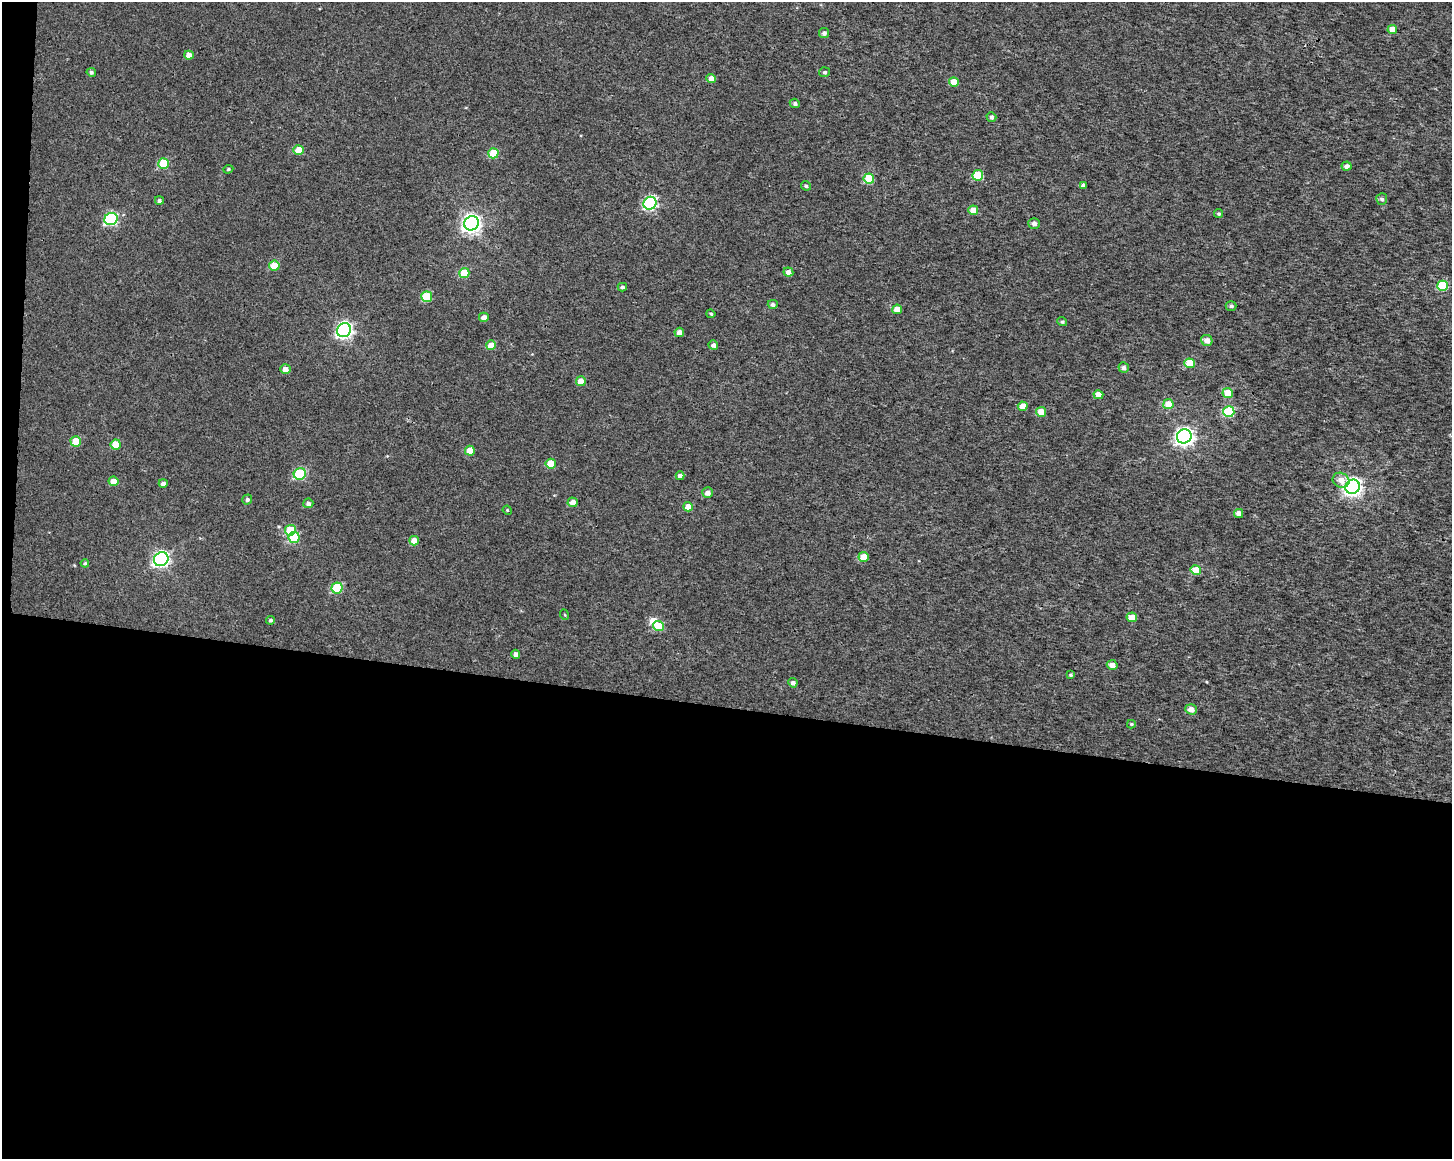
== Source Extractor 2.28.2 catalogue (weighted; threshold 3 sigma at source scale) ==
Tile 10 of 3 x 4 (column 1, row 4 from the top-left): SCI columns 285-1734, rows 7-1163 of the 4868 x 4642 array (HDU 1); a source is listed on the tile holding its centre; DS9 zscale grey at full resolution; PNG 1454 x 1161 px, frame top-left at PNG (2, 2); each listed source drawn as its Kron ellipse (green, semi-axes under 4 px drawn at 4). Shown black and unused: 40% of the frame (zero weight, under 3 of 4 exposures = <1% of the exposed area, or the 3 px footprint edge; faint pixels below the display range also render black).
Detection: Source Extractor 2.28.2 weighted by HDU 2 'WHT'; one run over the whole footprint, this tile lists its part. Background 9.45e-04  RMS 0.0025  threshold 0.0111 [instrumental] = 3 sigma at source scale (4.5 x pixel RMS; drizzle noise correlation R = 1.50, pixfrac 1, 0.0396/0.0396 arcsec/px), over >= 5 px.
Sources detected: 90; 1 inside a brighter object's white glare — neither listed nor drawn; the other 89 listed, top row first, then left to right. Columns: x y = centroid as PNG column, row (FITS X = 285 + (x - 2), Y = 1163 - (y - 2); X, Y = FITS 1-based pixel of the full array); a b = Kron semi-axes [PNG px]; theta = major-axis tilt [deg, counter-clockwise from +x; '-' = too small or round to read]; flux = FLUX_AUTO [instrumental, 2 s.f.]
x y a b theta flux
1392 29 5 4 - 3.3
824 33 5 5 - 0.76
189 55 5 4 - 2
91 72 5 4 - 0.52
825 72 5 5 - 0.53
711 79 4 4 - 2.4
954 82 5 4 - 4.4
795 103 5 4 - 0.67
991 117 5 4 - 0.67
299 150 5 5 - 4
493 153 5 5 - 7.6
163 163 5 5 - 9.4
1346 166 5 4 - 1.2
228 169 5 4 - 0.32
978 175 5 5 - 9.4
869 179 5 5 - 10
1083 185 4 4 - 0.6
806 186 5 4 - 0.43
1382 199 6 5 - 0.64
159 200 4 4 - 0.42
650 203 7 6 - 34
973 210 5 4 - 3.1
1218 214 4 4 - 0.34
111 219 7 6 - 31
471 223 7 7 - 110
1034 223 5 5 - 1
274 266 5 5 - 5.9
788 272 5 4 - 1.4
464 273 5 5 - 6.7
1442 286 5 5 - 12
622 287 4 3 - 0.45
427 297 5 5 - 8.4
773 304 5 4 - 0.6
1231 306 5 4 - 0.48
897 309 5 4 - 3.2
711 314 4 4 - 0.36
484 317 5 4 - 1.5
1062 322 5 4 - 0.36
344 330 7 6 - 75
679 332 5 5 - 1.5
1207 340 6 5 - 1.6
491 345 5 5 - 3.3
713 345 5 4 - 0.83
1189 363 5 5 - 5.9
1124 368 5 5 - 0.91
285 369 5 5 - 1.5
581 381 5 5 - 2.5
1228 393 5 5 - 5
1098 395 5 4 - 3.1
1168 404 5 5 - 4.2
1023 406 5 4 - 3.2
1041 412 5 4 - 3.7
1229 412 5 5 - 15
1184 436 7 7 - 100
76 441 5 5 - 5.2
116 444 5 5 - 5.4
470 451 5 5 - 3.6
551 464 5 5 - 4.9
300 474 6 5 - 18
680 476 4 4 - 1.1
1341 480 8 7 - 2.1
114 481 5 4 - 2.8
163 483 4 4 - 0.75
1353 487 7 7 - 94
707 493 5 5 - 1.5
247 500 5 5 - 0.52
572 502 5 4 - 2
308 503 5 5 - 0.7
688 507 5 4 - 3.3
507 510 5 3 - 0.22
1239 513 4 4 - 1.7
290 530 5 5 - 6.9
294 537 6 5 - 11
414 541 5 4 - 2.7
863 557 5 5 - 4.1
161 559 7 6 - 71
85 563 4 4 - 0.26
1196 570 5 4 - 4.9
337 588 6 5 - 13
565 615 5 3 - 0.19
1132 617 5 4 - 3.4
270 620 4 4 - 0.45
658 626 5 5 - 6.1
516 654 4 4 - 0.91
1112 665 5 5 - 1.5
1070 675 4 4 - 0.32
793 683 5 4 - 0.96
1191 709 6 5 - 1.9
1131 724 4 3 - 0.32
Overlapping masked pixels (flux is a lower limit): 1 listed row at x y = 978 175